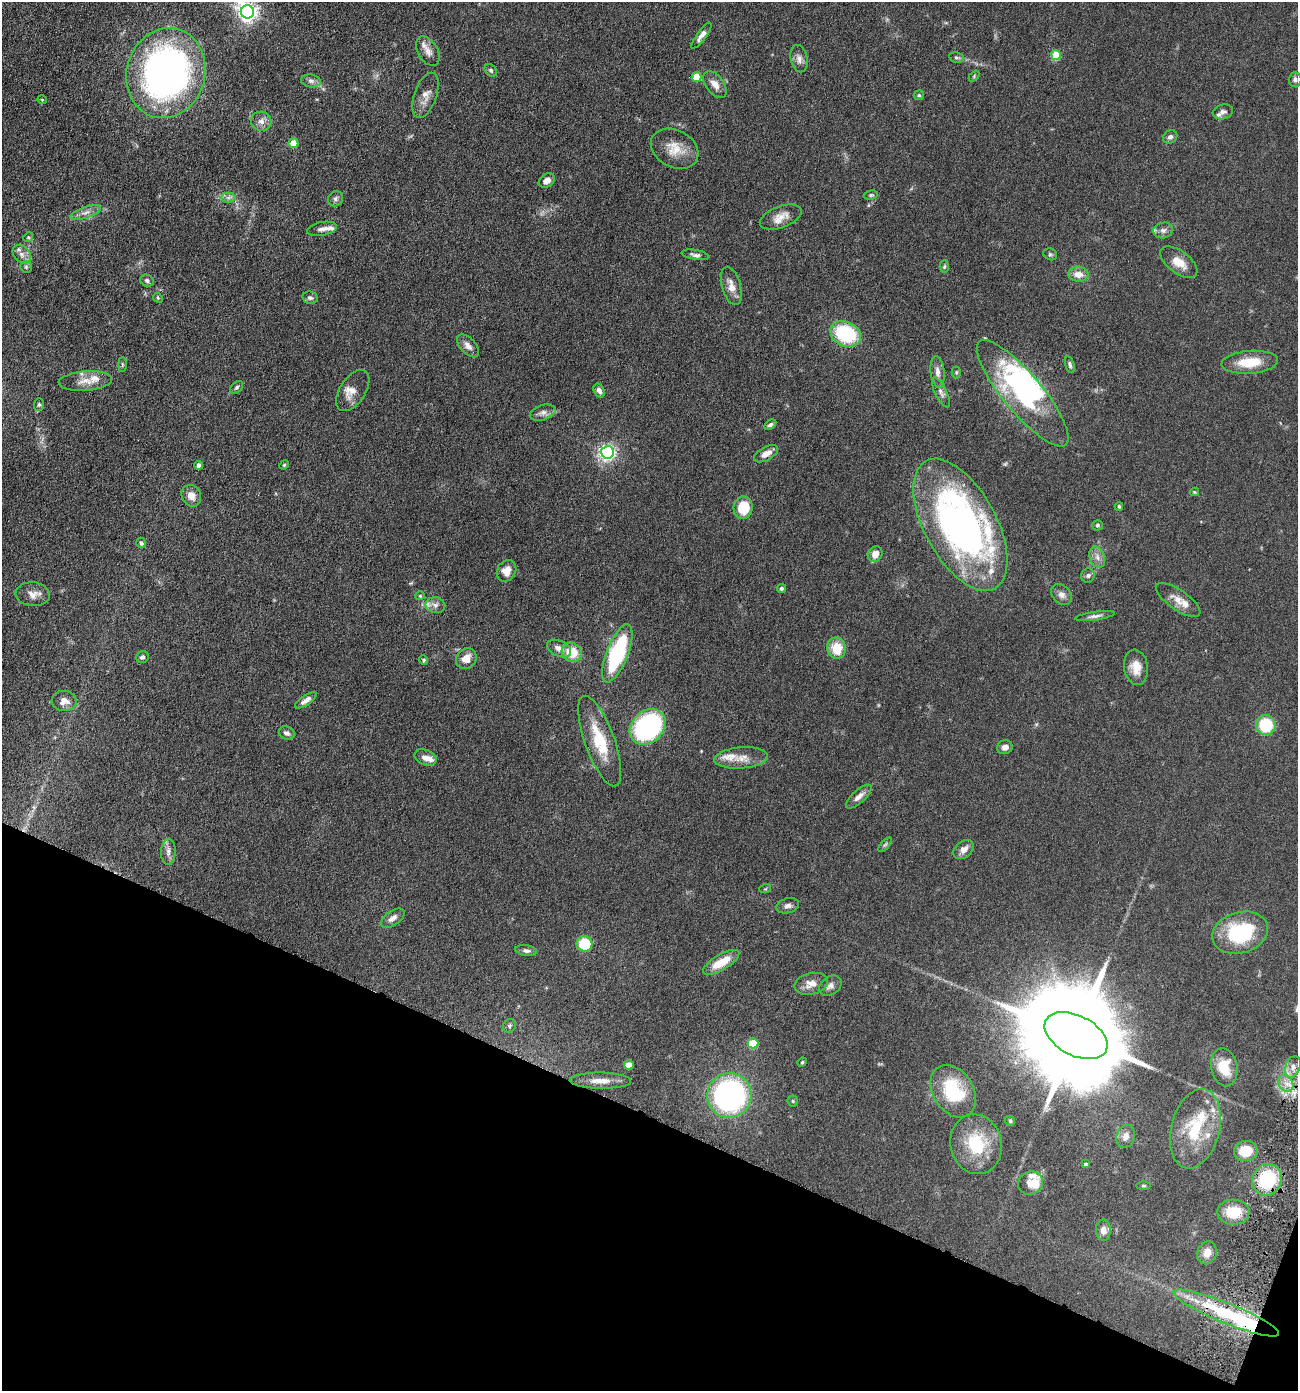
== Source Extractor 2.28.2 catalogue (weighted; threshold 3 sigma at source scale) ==
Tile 15 of 4 x 4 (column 3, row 4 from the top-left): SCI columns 2734-4029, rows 1-1389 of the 5598 x 5556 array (HDU 1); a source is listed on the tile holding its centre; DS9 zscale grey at full resolution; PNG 1300 x 1393 px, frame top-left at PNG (2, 2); each listed source drawn as its Kron ellipse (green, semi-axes under 4 px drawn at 4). Shown black and unused: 20% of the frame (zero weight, under 4 of 8 exposures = <1% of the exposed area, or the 3 px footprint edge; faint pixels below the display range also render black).
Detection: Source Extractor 2.28.2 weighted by HDU 2 'WHT'; one run over the whole footprint, this tile lists its part. Background 0.062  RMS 0.0055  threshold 0.0225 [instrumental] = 3 sigma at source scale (4.09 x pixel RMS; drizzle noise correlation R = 1.36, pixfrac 0.8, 0.05/0.05 arcsec/px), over >= 5 px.
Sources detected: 152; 1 too faint to see at this stretch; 4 inside a brighter object's white glare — neither listed nor drawn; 13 inside a brighter listed object's ellipse — not listed separately; the other 134 listed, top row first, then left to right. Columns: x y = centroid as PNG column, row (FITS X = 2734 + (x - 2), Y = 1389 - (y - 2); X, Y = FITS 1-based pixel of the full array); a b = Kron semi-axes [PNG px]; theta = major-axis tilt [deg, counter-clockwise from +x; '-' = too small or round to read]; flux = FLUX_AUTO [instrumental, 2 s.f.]
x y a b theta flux
247 12 6 6 - 240
701 36 15 4 54 2.4
428 51 16 10 -58 3.6
1056 55 5 5 - 18
957 58 7 5 -11 0.98
799 59 14 8 -78 2.7
491 70 7 5 -47 1
166 73 45 39 73 210
974 76 6 4 48 0.6
697 77 5 5 - 13
1295 79 7 6 - 1.5
311 81 10 6 -10 1.8
715 84 15 9 -53 4.2
425 95 24 11 70 4.9
919 95 5 5 - 0.71
42 100 5 3 - 0.38
1223 112 10 7 16 1.8
261 121 10 9 - 3
1170 137 7 6 - 1.5
293 143 5 5 - 11
675 149 25 18 -28 9.2
547 181 9 6 35 2.7
871 195 7 4 9 0.76
228 198 7 5 0 1.4
336 199 8 7 - 1.3
86 212 16 5 18 2.9
781 217 22 10 20 5.5
322 229 15 6 10 2.3
1163 230 10 8 13 2.2
28 237 5 4 - 0.61
22 254 10 7 -45 2.6
1050 254 7 5 -23 0.85
695 255 14 5 -10 1.5
1179 262 21 11 -36 7.1
944 266 6 4 87 0.68
26 267 6 5 - 0.92
1078 274 10 7 -2 4.6
147 281 7 5 -32 1.1
731 286 20 9 -74 4.6
158 298 5 4 - 0.56
310 298 8 6 -12 1.4
846 334 16 12 -26 33
468 346 14 7 -47 2.8
1250 362 28 11 4 13
122 364 7 4 -90 0.62
1070 365 8 4 -75 1
937 372 16 7 -83 3.1
956 372 6 4 87 0.64
85 381 27 10 4 5.9
237 387 7 5 41 0.94
353 390 23 12 56 4.7
599 390 7 5 -62 2
941 392 16 6 -64 2.1
1023 393 67 19 -50 59
39 404 6 5 - 0.78
543 413 13 7 17 2.5
770 425 6 4 32 1
607 452 6 6 - 130
766 454 13 6 29 3.7
199 465 4 4 - 2.7
284 465 5 4 - 0.51
1194 492 4 4 - 0.52
191 496 11 9 -62 4.1
1119 506 4 3 - 0.66
743 508 11 9 83 14
960 525 73 36 -61 180
1097 525 5 5 - 0.85
141 543 5 5 - 1.2
875 554 8 7 - 3.9
1097 557 11 7 -71 2.6
506 571 11 9 58 4.8
1088 576 7 6 - 1.3
782 588 4 4 - 0.97
33 594 17 12 -5 4
1062 595 12 9 -45 2.5
420 596 4 4 - 0.51
1178 600 26 10 -35 5.3
435 605 10 8 -10 2.1
1095 616 20 4 8 1.9
559 648 13 7 -26 3.3
836 648 10 9 - 10
572 652 10 9 - 12
617 653 31 10 68 54
142 657 6 5 - 1.3
466 659 11 9 48 5.1
424 660 5 4 - 0.73
1136 667 18 12 -82 6.6
306 700 12 5 34 2.8
64 701 12 10 -3 3.8
1266 725 10 10 - 19
648 727 20 15 43 67
287 733 8 6 -20 1.6
600 741 48 15 -70 19
1005 747 8 7 - 2.2
425 758 11 7 -22 2.8
741 758 27 10 5 6.4
859 797 16 6 42 2.9
885 845 9 4 48 0.86
964 849 11 8 40 3.1
168 852 13 7 89 2.4
765 889 6 3 18 0.45
788 906 11 7 15 1.9
393 918 13 7 35 2.9
1240 933 28 20 16 37
584 944 8 7 - 17
526 951 11 5 -10 1.6
721 962 20 7 31 11
811 984 17 10 13 4.7
830 986 12 9 36 2.3
509 1026 7 6 - 0.93
1076 1036 34 20 -27 16000
753 1043 5 5 - 19
802 1062 5 4 - 0.63
629 1065 5 4 - 5.4
1224 1067 19 13 -79 11
1293 1067 11 7 70 2.7
600 1081 31 8 -1 6.1
1286 1084 9 7 -53 3
953 1091 28 20 -58 28
729 1095 22 22 - 110
793 1101 5 5 - 0.61
1010 1121 5 4 - 0.67
1195 1129 40 24 76 25
1126 1136 12 9 72 3.2
976 1144 30 25 -76 22
1246 1151 12 10 11 11
1085 1164 3 3 - 0.84
1267 1180 16 14 62 29
1031 1183 12 11 - 4.4
1143 1186 7 3 0 0.59
1233 1212 16 12 -2 13
1103 1230 10 7 -88 3.4
1207 1253 11 9 70 4.4
1226 1313 57 10 -22 40
Overlapping masked pixels (flux is a lower limit): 2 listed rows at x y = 1267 1180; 1226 1313